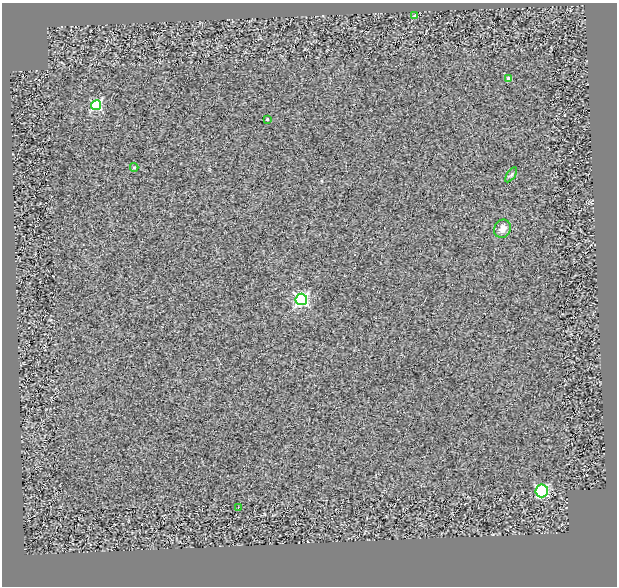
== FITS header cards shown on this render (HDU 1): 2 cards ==
NAXIS1  =                  615
NAXIS2  =                  584

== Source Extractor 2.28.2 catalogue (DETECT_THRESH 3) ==
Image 615 x 584 px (HDU 1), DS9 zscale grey, 1 PNG px = 1 image px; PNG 619 x 588 px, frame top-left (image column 1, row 584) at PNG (2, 3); each listed source drawn as its Kron ellipse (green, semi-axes under 4 px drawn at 4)
Background 0.313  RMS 0.52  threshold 1.55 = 3 sigma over >= 5 px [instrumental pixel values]
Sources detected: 10; all 10 listed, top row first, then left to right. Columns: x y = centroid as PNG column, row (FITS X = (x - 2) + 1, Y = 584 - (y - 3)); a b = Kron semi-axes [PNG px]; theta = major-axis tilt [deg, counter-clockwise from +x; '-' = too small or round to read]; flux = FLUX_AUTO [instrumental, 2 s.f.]
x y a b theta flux
415 15 3 3 - 69
509 79 4 4 - 290
96 105 5 5 - 2900
267 119 3 3 - 55
134 167 4 3 - 52
511 175 8 4 55 59
502 229 9 8 - 250
301 299 6 5 - 7700
542 491 6 6 - 3600
238 508 3 3 - 32